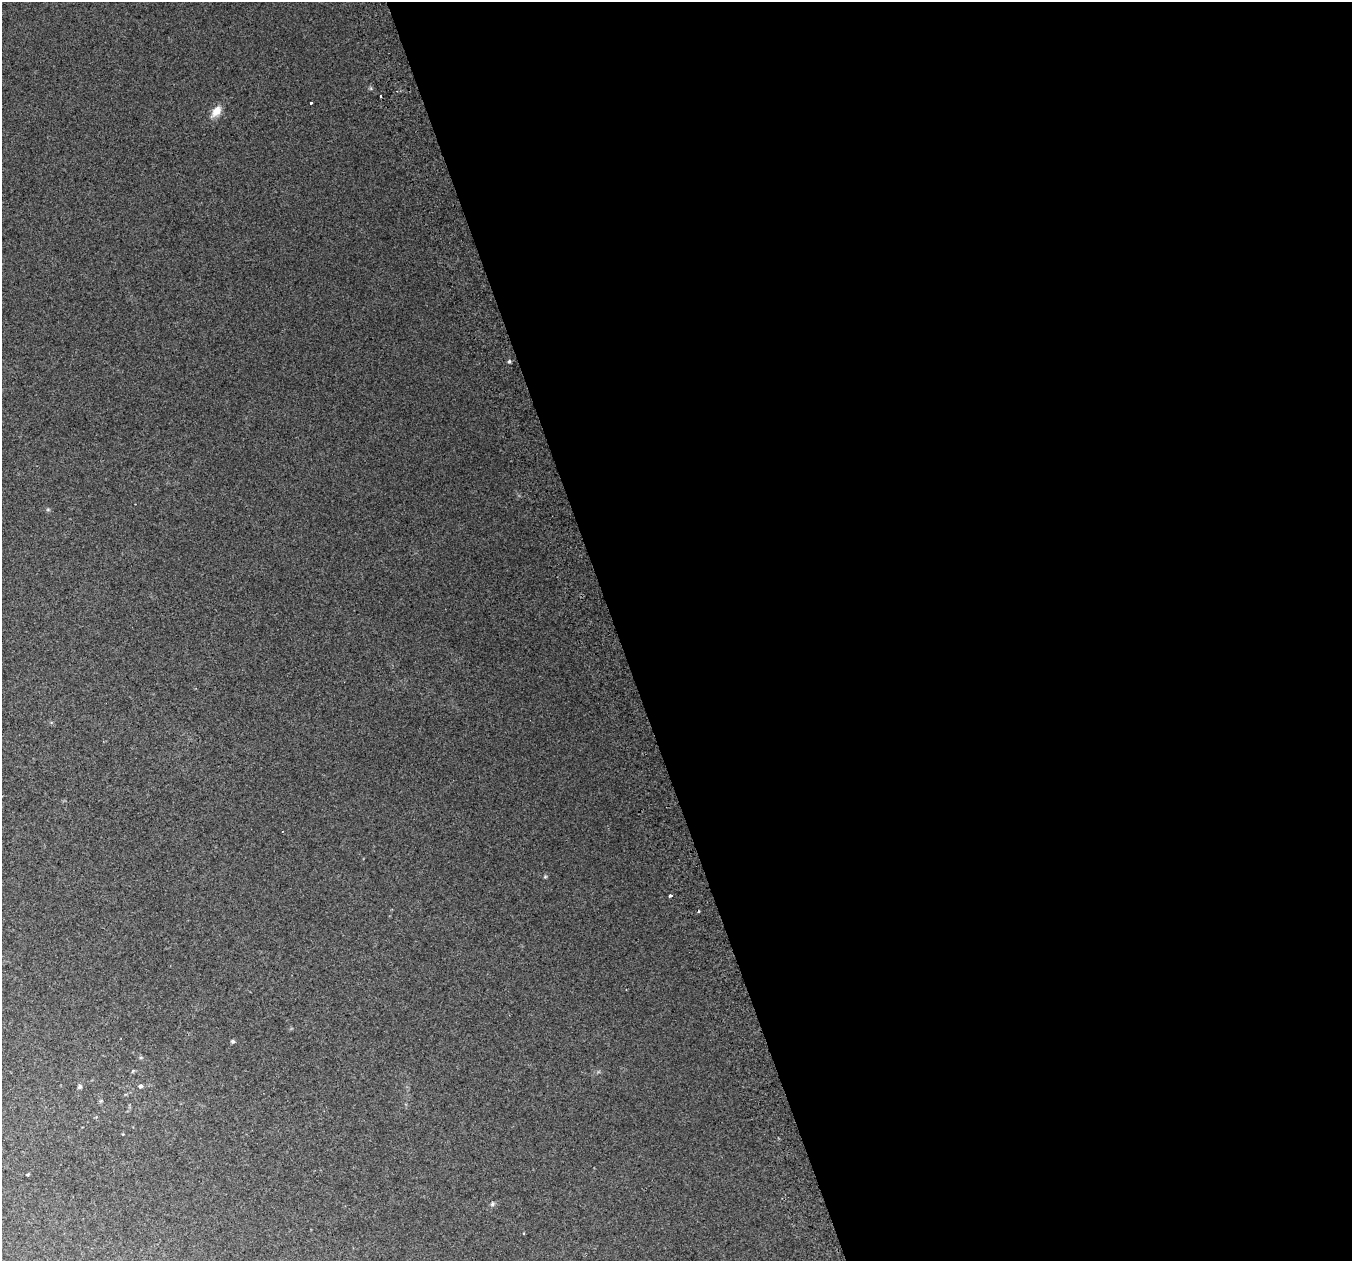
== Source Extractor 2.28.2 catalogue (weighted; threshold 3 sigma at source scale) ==
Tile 8 of 4 x 4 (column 4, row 2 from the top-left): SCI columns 4094-5443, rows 2655-3913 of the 5483 x 5253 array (HDU 1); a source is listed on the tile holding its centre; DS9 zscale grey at full resolution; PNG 1354 x 1263 px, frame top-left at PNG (2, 2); no overlay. Shown black and unused: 54% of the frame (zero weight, under 2 of 3 exposures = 2% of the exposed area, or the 3 px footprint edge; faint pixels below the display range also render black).
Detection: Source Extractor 2.28.2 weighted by HDU 2 'WHT'; one run over the whole footprint, this tile lists its part. Background 0.0336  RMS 0.0096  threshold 0.0434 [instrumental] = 3 sigma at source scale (4.5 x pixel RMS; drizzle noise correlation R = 1.50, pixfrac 1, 0.0396/0.0396 arcsec/px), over >= 5 px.
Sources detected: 12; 1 cosmic-ray / hot-pixel residue — not listed; the other 11 listed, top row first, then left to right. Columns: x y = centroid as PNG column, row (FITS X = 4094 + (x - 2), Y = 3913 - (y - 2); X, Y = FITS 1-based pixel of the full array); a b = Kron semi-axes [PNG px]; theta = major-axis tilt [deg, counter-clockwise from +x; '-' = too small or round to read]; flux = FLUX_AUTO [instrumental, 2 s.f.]
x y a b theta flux
381 96 3 3 - 5.5
311 103 3 3 - 4
216 111 14 8 53 10
509 361 5 4 - 1.3
545 877 6 3 19 1
670 896 4 3 - 5.9
233 1041 5 4 - 1.8
141 1086 5 5 - 2.1
80 1087 6 6 - 1.8
28 1174 4 3 - 0.91
492 1204 7 5 -84 1.5